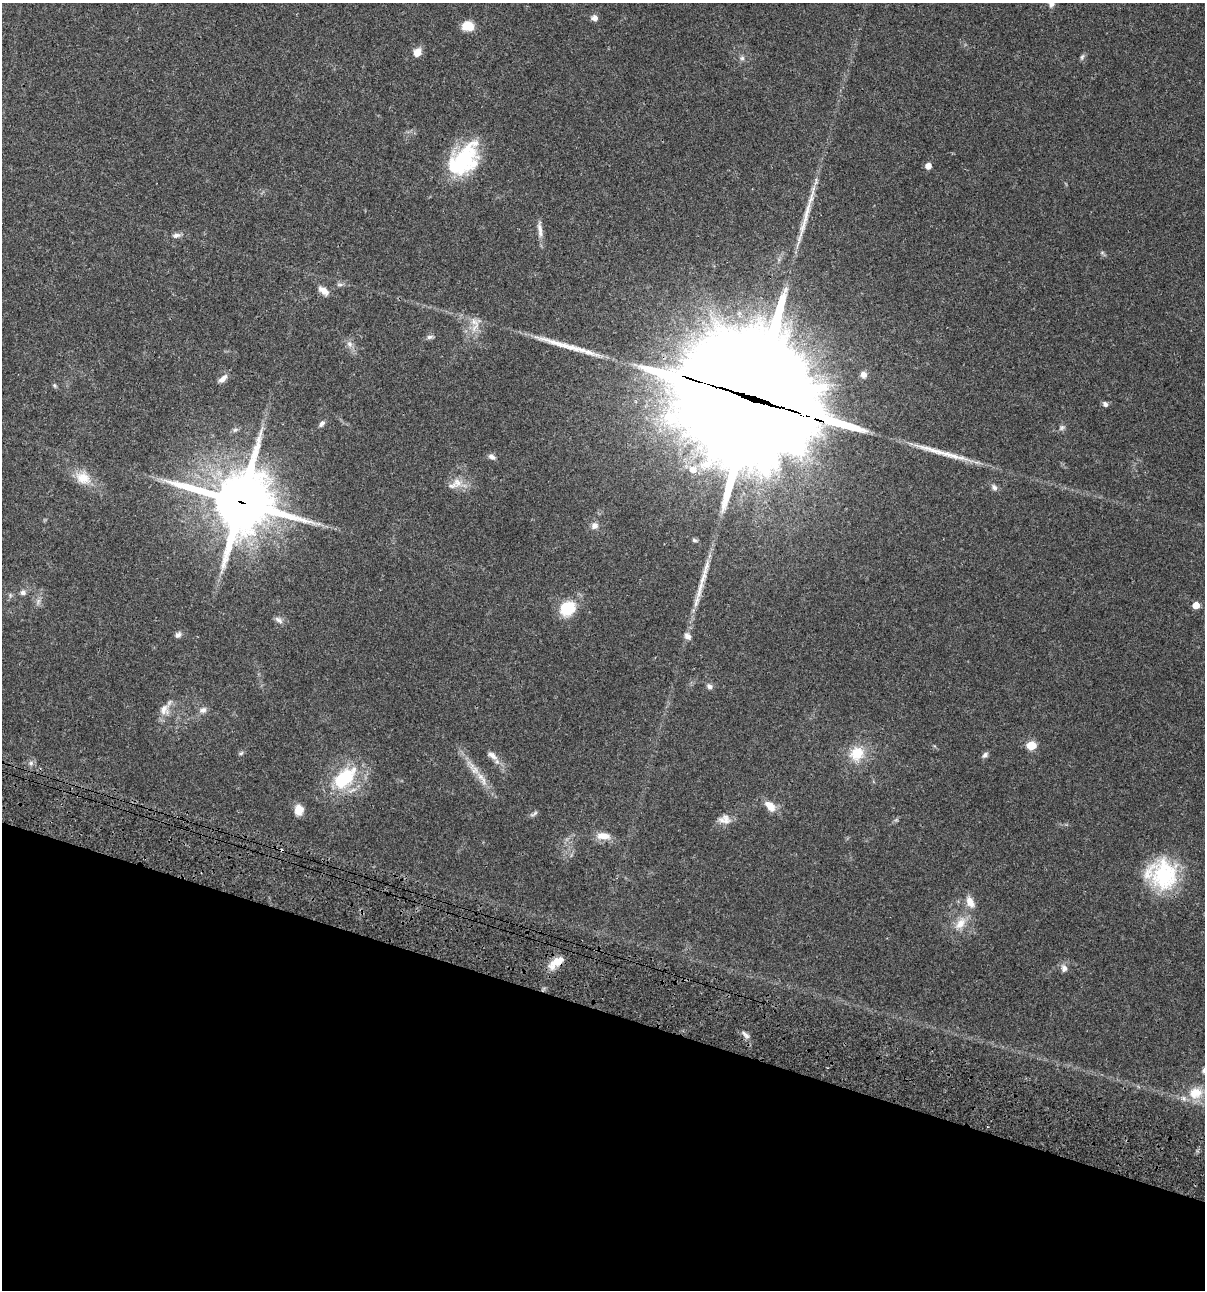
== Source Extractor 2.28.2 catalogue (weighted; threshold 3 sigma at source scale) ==
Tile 15 of 4 x 4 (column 3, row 4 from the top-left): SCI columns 2641-3843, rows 120-1407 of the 5405 x 5390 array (HDU 1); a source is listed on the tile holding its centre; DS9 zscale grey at full resolution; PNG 1207 x 1292 px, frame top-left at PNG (2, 3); no overlay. Shown black and unused: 22% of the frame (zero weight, under 3 of 4 exposures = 9% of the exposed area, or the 3 px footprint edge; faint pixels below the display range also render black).
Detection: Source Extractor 2.28.2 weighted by HDU 2 'WHT'; one run over the whole footprint, this tile lists its part. Background 0.0465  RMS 0.0063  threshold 0.0282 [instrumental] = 3 sigma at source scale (4.5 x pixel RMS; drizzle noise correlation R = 1.50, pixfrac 1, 0.05/0.05 arcsec/px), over >= 5 px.
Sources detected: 68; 1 inside a brighter object's white glare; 1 cosmic-ray / hot-pixel residue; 4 long thin detections or spike segments (spike, bleed or trail) — not listed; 1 inside a brighter listed object's ellipse — not listed separately; the other 61 listed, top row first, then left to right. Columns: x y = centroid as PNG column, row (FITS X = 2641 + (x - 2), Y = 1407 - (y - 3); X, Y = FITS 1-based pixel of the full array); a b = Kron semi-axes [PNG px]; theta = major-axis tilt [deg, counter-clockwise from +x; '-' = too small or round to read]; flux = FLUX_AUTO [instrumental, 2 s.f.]
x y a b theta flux
1051 4 8 7 - 2.5
594 18 6 6 - 3.3
468 26 11 9 -6 11
417 53 9 7 56 5.9
1082 57 9 5 68 1.3
742 58 6 6 - 1.5
463 159 39 27 58 50
928 166 5 5 - 4.3
540 229 25 6 -84 4.2
176 235 10 6 11 2.3
340 285 9 4 0 1.4
324 291 15 8 -36 4.6
474 322 15 8 -37 5.4
430 337 9 5 12 1.6
350 344 9 6 -42 2.6
863 374 7 6 - 3
223 379 14 6 37 3.5
55 385 7 5 -56 0.99
754 399 71 42 -19 25000
1105 404 7 6 - 1.8
322 423 10 5 49 1.9
1062 427 9 7 45 1.7
235 430 7 4 2 1.2
492 457 9 6 -27 2.3
692 469 9 9 - 5.5
83 478 21 16 -25 11
457 482 14 12 -30 6.9
994 487 9 7 -44 2.1
241 502 22 21 - 3500
594 526 10 9 - 3.2
694 540 7 5 -17 1.2
704 573 49 7 74 12
23 592 7 6 - 2.1
1196 605 5 5 - 8.7
568 608 15 13 34 23
279 620 12 6 -37 2.4
178 635 8 7 - 2
687 636 10 8 -51 2.8
709 686 8 7 - 2
164 709 17 12 79 6
203 710 10 7 25 2.8
1031 745 5 5 - 22
241 753 7 4 44 0.97
857 753 20 17 53 15
492 755 15 8 -36 4
985 755 8 6 43 1.9
31 763 6 5 - 1.5
481 777 14 8 -55 5.2
345 778 32 19 43 36
770 806 16 10 -45 7.1
299 810 10 8 -90 7.8
534 814 13 4 31 1.5
726 820 17 10 -69 4.8
603 836 18 9 -4 6.9
1164 875 39 31 89 49
970 902 16 10 -64 5.9
960 923 21 11 52 8.9
556 962 23 10 36 8.7
1064 968 11 8 -84 2.9
745 1035 15 5 -47 2.5
1195 1093 18 15 15 12
Overlapping masked pixels (flux is a lower limit): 3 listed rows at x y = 754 399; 241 502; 556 962
Isophote crosses this tile's border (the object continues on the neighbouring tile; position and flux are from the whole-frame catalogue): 1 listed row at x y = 1051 4